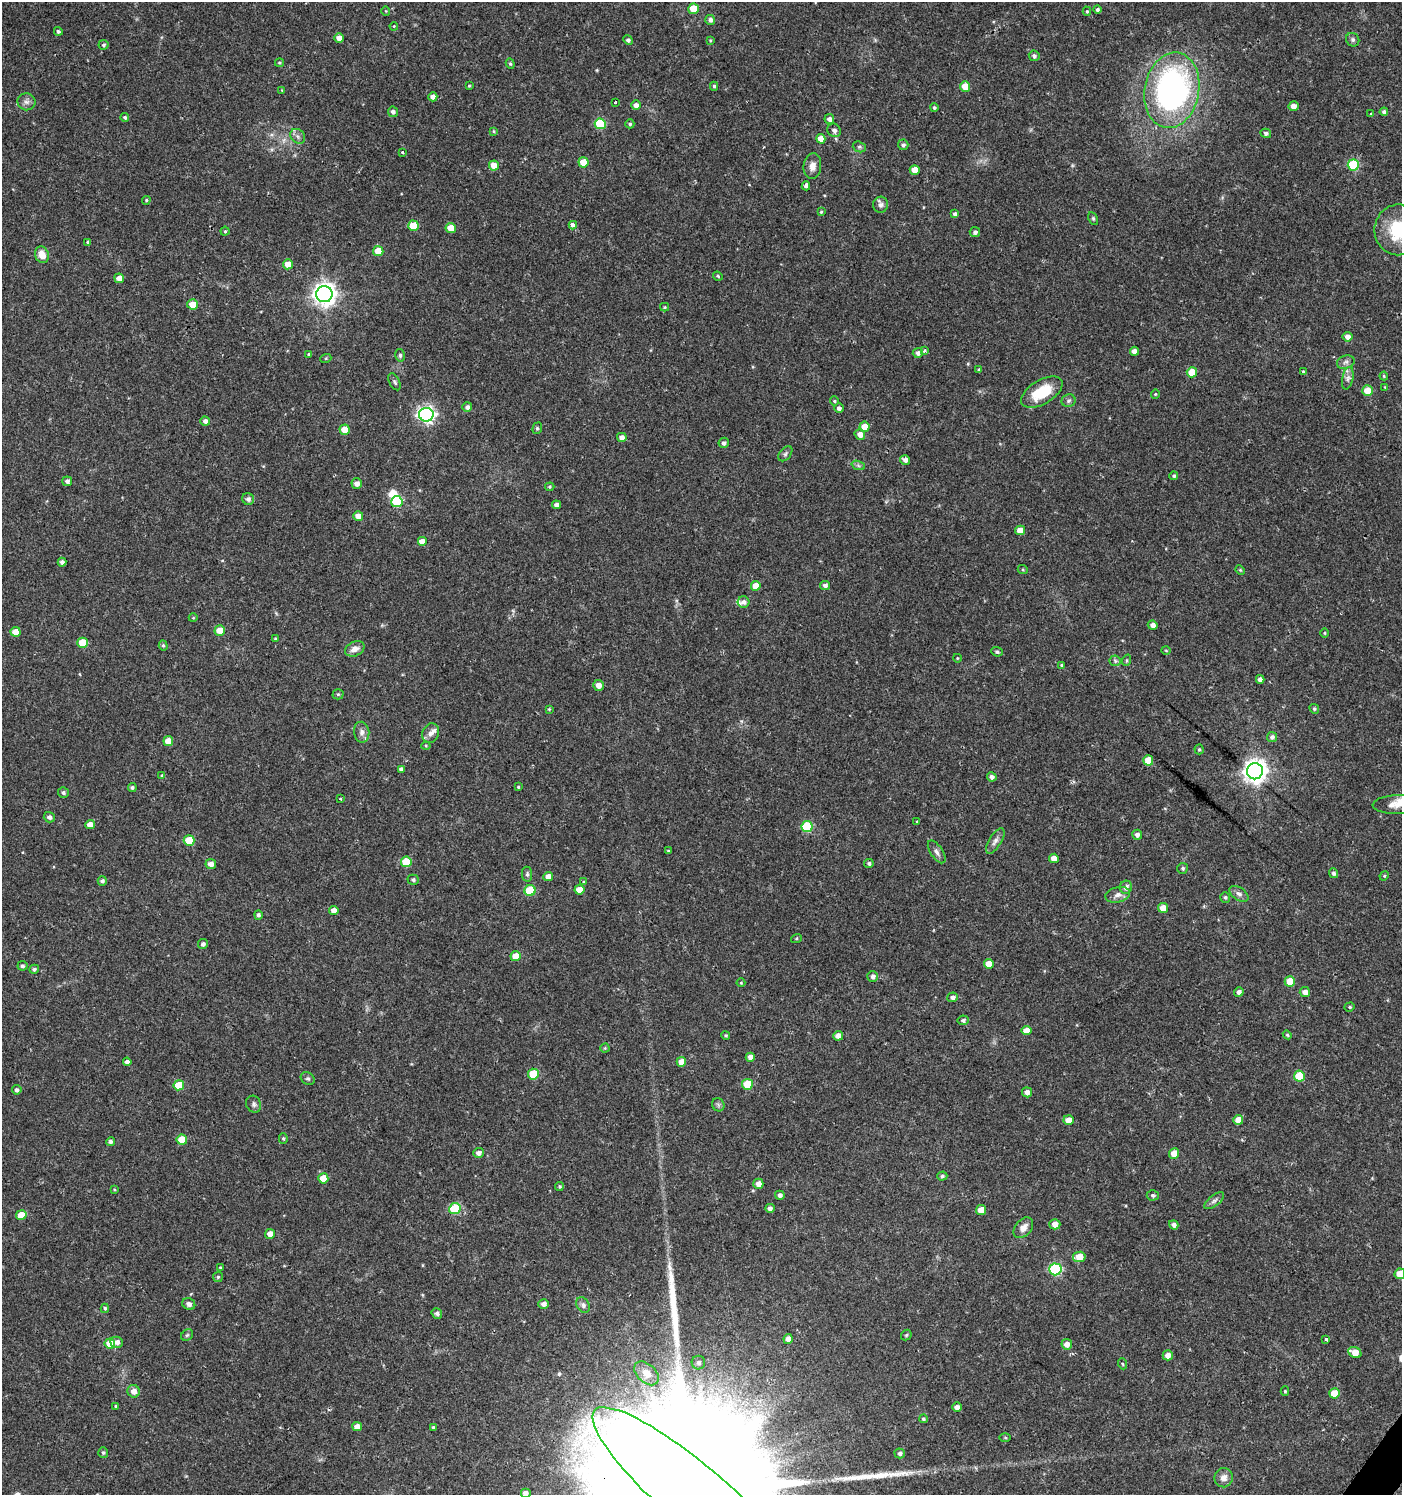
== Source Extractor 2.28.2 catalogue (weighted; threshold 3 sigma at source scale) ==
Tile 6 of 4 x 4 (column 2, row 2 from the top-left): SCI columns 1643-3042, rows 2990-4482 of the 6032 x 6001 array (HDU 1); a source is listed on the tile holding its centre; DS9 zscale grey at full resolution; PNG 1404 x 1497 px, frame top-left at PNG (2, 2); each listed source drawn as its Kron ellipse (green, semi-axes under 4 px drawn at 4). Shown black and unused: <1% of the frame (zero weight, under 2 of 3 exposures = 1% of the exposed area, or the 3 px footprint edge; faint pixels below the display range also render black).
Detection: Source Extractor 2.28.2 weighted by HDU 2 'WHT'; one run over the whole footprint, this tile lists its part. Background 0.025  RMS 0.0041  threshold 0.0186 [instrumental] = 3 sigma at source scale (4.5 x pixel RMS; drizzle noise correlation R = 1.50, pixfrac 1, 0.0396/0.0396 arcsec/px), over >= 5 px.
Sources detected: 277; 1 too faint to see at this stretch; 1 inside a brighter object's white glare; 1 long thin detection or spike segment (spike, bleed or trail) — neither listed nor drawn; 2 inside a brighter listed object's ellipse — not listed separately; the other 272 listed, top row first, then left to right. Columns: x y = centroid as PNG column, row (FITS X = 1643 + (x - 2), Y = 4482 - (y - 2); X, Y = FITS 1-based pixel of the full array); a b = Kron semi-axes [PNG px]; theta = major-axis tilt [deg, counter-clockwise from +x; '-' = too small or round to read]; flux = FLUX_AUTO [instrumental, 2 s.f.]
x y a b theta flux
693 9 5 5 - 10
1097 10 4 4 - 0.85
386 11 5 3 - 0.34
1087 11 4 4 - 0.52
710 20 5 5 - 1.3
394 26 4 3 - 0.32
58 31 4 4 - 0.85
339 38 5 4 - 4.2
628 40 5 4 - 0.94
710 40 4 3 - 0.41
1353 40 7 6 - 0.98
104 45 5 5 - 0.83
1034 56 5 5 - 0.98
279 63 4 3 - 0.45
510 64 5 4 - 0.64
469 86 3 3 - 0.37
714 86 4 4 - 0.63
965 86 5 5 - 7.5
282 90 4 4 - 0.33
1172 90 38 27 80 130
433 97 4 4 - 1.9
26 102 9 8 - 1.7
615 103 4 2 - 0.37
636 105 5 4 - 2.1
1293 106 5 5 - 2.5
934 108 4 4 - 0.67
393 112 5 5 - 1.4
1384 112 4 4 - 1.1
1371 114 4 3 - 0.41
125 117 4 4 - 0.72
829 119 5 4 - 1.8
600 124 5 5 - 24
630 124 4 4 - 0.7
834 130 7 6 - 1.4
494 131 4 3 - 0.41
1266 133 5 4 - 1
298 136 8 6 -46 1.4
821 139 5 4 - 4.5
903 145 5 5 - 1
859 147 7 5 -20 0.77
402 152 3 3 - 0.43
583 162 5 5 - 7.5
494 165 5 5 - 5.4
1353 165 5 5 - 29
812 166 13 9 84 3.1
915 170 5 5 - 5
806 186 4 3 - 2.1
146 200 4 4 - 0.49
881 205 8 7 - 1.4
821 212 4 4 - 0.48
955 214 4 3 - 1.1
1093 218 7 4 -64 0.65
573 225 4 3 - 3.1
413 226 5 5 - 10
451 228 5 5 - 6.1
1398 230 25 23 89 19
225 231 4 4 - 0.55
975 232 5 5 - 1
88 242 4 4 - 0.75
378 251 5 5 - 8.3
42 255 8 6 -72 4.3
288 264 5 5 - 4.5
718 276 5 4 - 0.51
119 278 5 4 - 3.1
324 294 8 8 - 280
192 304 5 5 - 5.5
665 307 4 4 - 0.42
1347 337 5 4 - 2.4
924 351 4 3 - 2.8
1134 351 4 4 - 2.4
918 353 5 5 - 1.3
309 354 3 3 - 0.59
400 355 6 5 - 0.76
326 358 5 3 - 0.42
1346 362 9 6 17 1.4
979 370 4 3 - 0.51
1192 372 5 5 - 9.4
1303 372 4 3 - 0.93
1384 376 4 4 - 0.43
1348 378 11 5 78 1.7
395 382 9 5 -62 0.96
1385 387 4 4 - 0.35
1367 391 5 5 - 6.5
1042 392 23 12 31 15
1155 394 4 4 - 0.43
834 401 5 4 - 0.56
1069 401 7 6 - 0.98
467 407 5 5 - 1.4
839 408 5 4 - 1.5
426 415 7 7 - 130
205 421 5 4 - 1.5
864 427 5 5 - 5.1
537 428 6 4 70 0.61
345 430 5 5 - 5.9
860 434 5 5 - 2.6
622 437 5 4 - 2
724 443 5 5 - 1.2
785 454 8 5 50 0.93
905 460 5 4 - 1.6
858 465 7 4 -20 0.81
1174 476 4 4 - 0.65
67 481 5 5 - 1.1
357 484 5 5 - 2.1
550 487 5 3 - 0.52
248 499 6 5 - 1.3
397 502 5 5 - 24
556 505 4 4 - 1.6
358 516 5 5 - 3.7
1020 530 5 5 - 4
422 542 5 5 - 3.5
62 562 4 4 - 1.4
1023 570 5 3 - 0.43
1240 570 5 4 - 0.44
825 585 5 4 - 1.4
756 586 5 5 - 5.9
744 602 6 5 - 1.6
193 618 4 3 - 0.31
1153 625 5 4 - 2
220 631 5 5 - 6.8
15 632 5 5 - 4.6
1325 633 5 3 - 0.42
275 639 3 2 - 0.38
82 643 5 5 - 9.7
163 646 5 4 - 0.57
355 649 10 7 25 2.9
1166 650 5 3 - 0.36
997 652 6 4 -24 0.8
957 658 4 3 - 0.3
1127 660 6 4 71 0.54
1115 661 6 5 - 0.82
1062 665 4 4 - 0.77
1260 679 4 4 - 1.9
598 685 5 5 - 2.9
338 694 5 5 - 0.57
549 709 4 4 - 0.38
1314 709 5 4 - 0.59
362 732 10 7 -81 2.1
431 733 10 8 67 2
1272 737 5 5 - 1.2
168 741 5 5 - 4.6
426 746 4 4 - 0.46
1199 749 5 4 - 0.57
1148 760 5 5 - 7.7
401 769 4 4 - 1.2
1255 771 8 8 - 340
162 775 4 4 - 0.43
992 777 5 4 - 1.3
132 787 4 4 - 0.73
518 787 4 3 - 0.42
63 792 5 5 - 0.96
340 799 3 3 - 0.67
1397 805 24 9 2 5
49 817 5 5 - 1.5
917 821 3 3 - 1.6
90 825 5 4 - 3.6
807 827 5 5 - 24
1137 835 5 5 - 1.6
189 841 5 5 - 12
995 841 14 6 59 1.8
668 851 3 2 - 0.54
937 852 13 6 -56 1.7
1054 858 5 4 - 3
406 862 5 5 - 13
211 864 5 5 - 2.7
869 864 5 4 - 0.86
1183 868 6 5 - 0.79
1334 873 5 4 - 0.99
527 874 7 5 -82 0.92
1384 876 5 4 - 0.39
548 877 5 4 - 3
413 880 5 5 - 0.84
102 881 5 4 - 1
584 882 4 4 - 0.44
1126 887 6 6 - 2.1
530 890 5 5 - 18
579 890 5 5 - 3.6
1239 894 11 6 -34 1.7
1118 895 12 7 12 2.5
1225 897 5 5 - 0.7
1163 908 5 5 - 4.1
334 910 5 4 - 3.1
258 915 5 4 - 1
796 939 5 4 - 0.48
203 944 5 5 - 1.2
516 956 5 5 - 5.9
989 964 5 5 - 4.6
22 966 5 5 - 0.86
34 969 5 4 - 0.97
873 976 5 5 - 1.6
1290 981 5 5 - 9
741 983 4 4 - 0.36
1239 992 5 4 - 1.7
1305 992 5 5 - 2.4
952 997 5 4 - 1.4
1350 1007 5 4 - 0.54
963 1020 5 5 - 0.85
1027 1030 5 4 - 4.5
726 1035 4 4 - 0.54
1287 1035 4 4 - 0.52
838 1036 5 4 - 3.2
605 1048 4 4 - 0.4
750 1057 4 4 - 2.3
127 1062 4 4 - 1.7
681 1062 5 5 - 4.7
533 1074 5 5 - 13
1299 1076 5 5 - 14
308 1079 7 6 - 0.82
747 1084 5 5 - 15
179 1085 5 5 - 11
17 1090 5 4 - 1
1027 1092 5 5 - 2.2
254 1104 8 7 - 1.3
718 1105 7 6 - 0.87
1068 1120 5 5 - 4.8
1238 1120 5 5 - 3.8
283 1138 5 4 - 0.6
182 1140 5 5 - 9.1
111 1142 4 4 - 1
478 1153 5 5 - 1.7
1174 1153 5 5 - 6.2
942 1176 5 4 - 0.75
323 1178 5 5 - 6.4
758 1184 5 5 - 2.7
559 1186 4 4 - 0.58
114 1189 4 3 - 0.35
780 1195 4 4 - 1.3
1153 1195 6 5 - 0.88
1214 1201 12 5 38 1.5
770 1208 4 4 - 1.4
455 1209 6 5 - 24
981 1210 5 5 - 5
21 1215 5 5 - 6.9
1055 1224 5 5 - 3.1
1174 1225 5 4 - 1.5
1023 1228 12 8 49 3
270 1234 5 5 - 3.7
1079 1257 6 5 - 6
220 1268 4 3 - 0.43
1055 1269 6 6 - 46
1400 1274 5 5 - 6.6
218 1277 5 5 - 0.54
189 1304 6 5 - 1.5
544 1304 5 5 - 2
583 1305 8 6 -62 1.3
105 1308 4 3 - 0.69
437 1313 5 5 - 1.1
187 1335 6 5 - 0.74
906 1335 6 4 47 0.61
788 1339 5 4 - 2.4
1326 1339 3 3 - 1.3
117 1342 6 5 - 1.9
110 1344 5 5 - 11
1067 1344 5 5 - 2.7
1355 1352 7 5 -28 4.8
1168 1355 5 5 - 3.1
698 1363 7 7 - 1.4
1123 1364 5 3 - 0.44
646 1373 14 9 -43 5.8
134 1391 6 6 - 2.6
1285 1391 5 4 - 0.48
1334 1393 5 5 - 7.3
115 1406 3 3 - 0.51
957 1407 5 4 - 1.7
923 1419 4 4 - 0.75
357 1427 5 4 - 3
433 1427 3 3 - 0.44
1005 1438 5 4 - 0.48
103 1452 5 5 - 0.7
900 1453 5 5 - 1
1224 1478 9 9 - 2.9
525 1493 5 5 - 1.9
693 1494 129 31 -40 71000
Overlapping masked pixels (flux is a lower limit): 1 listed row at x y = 693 1494
Isophote crosses this tile's border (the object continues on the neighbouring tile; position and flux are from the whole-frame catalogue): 4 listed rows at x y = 1398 230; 1400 1274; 525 1493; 693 1494